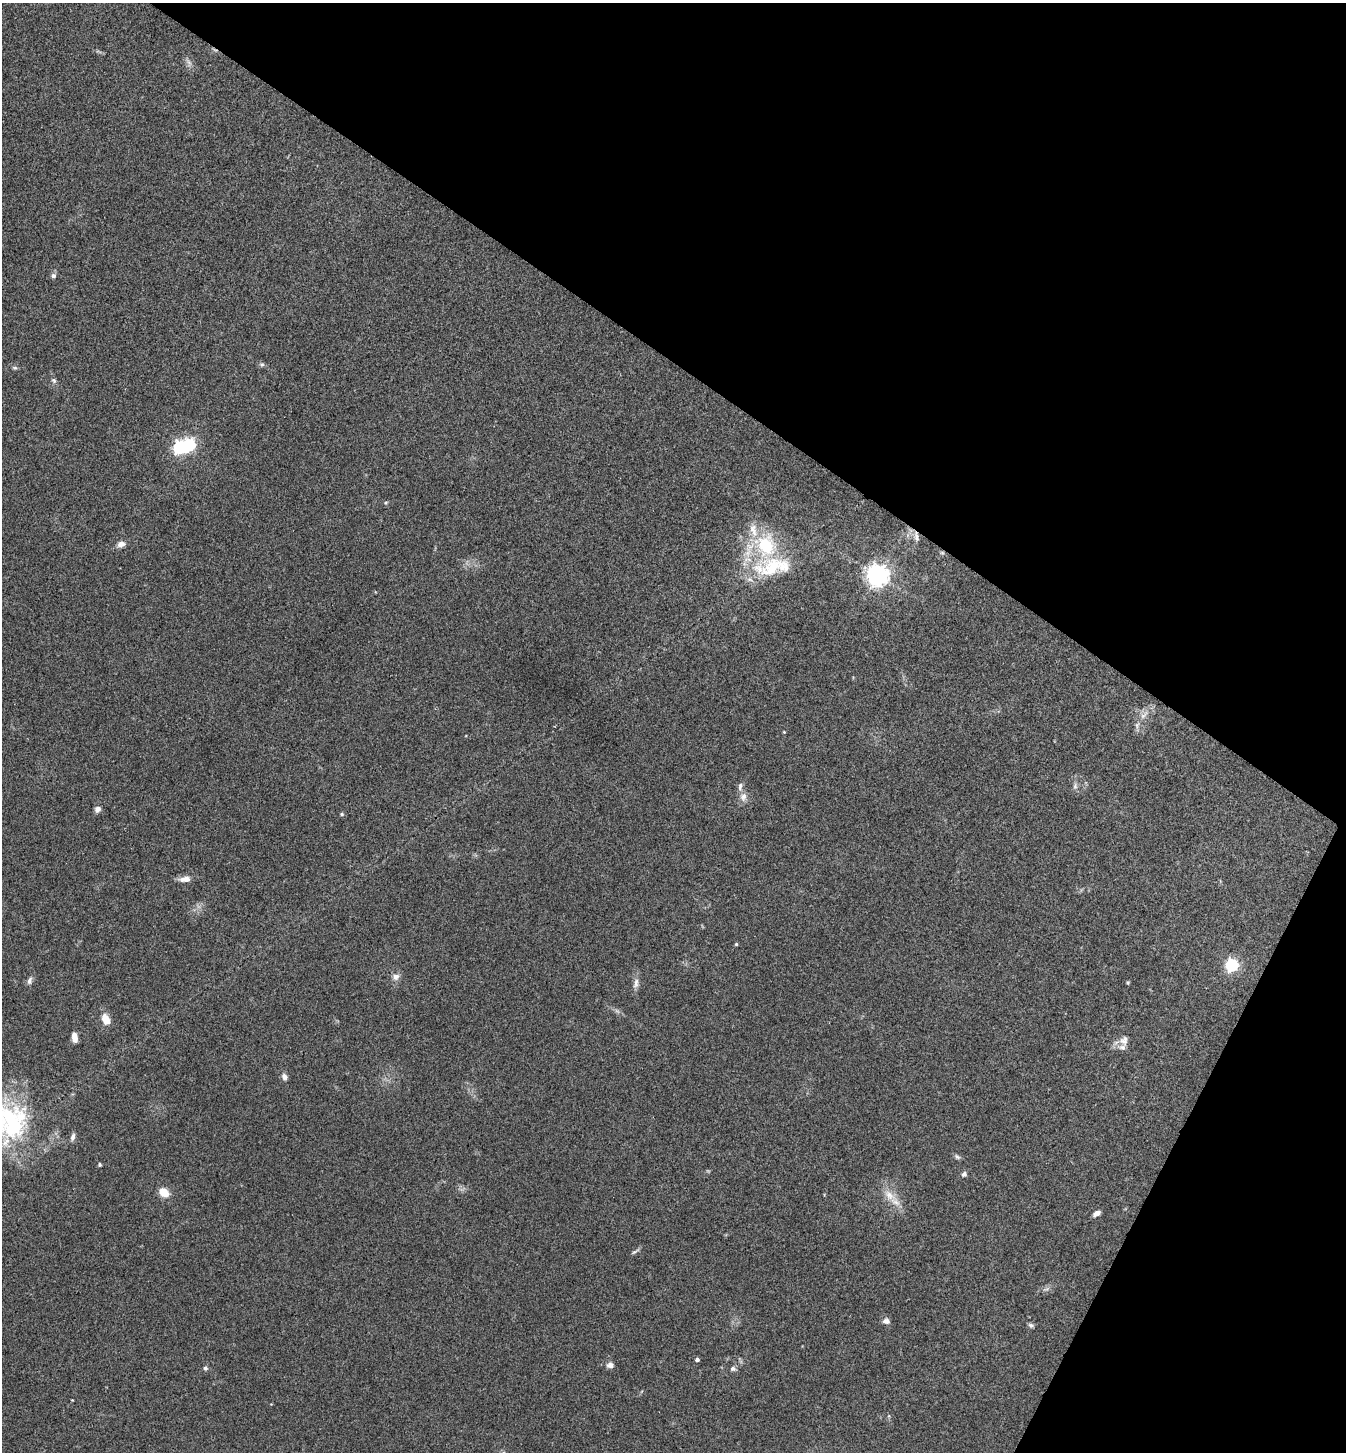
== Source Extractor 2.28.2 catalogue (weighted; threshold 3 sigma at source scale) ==
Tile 8 of 4 x 4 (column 4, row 2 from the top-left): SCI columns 4182-5525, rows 2902-4351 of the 5811 x 5804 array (HDU 1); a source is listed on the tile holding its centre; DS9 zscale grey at full resolution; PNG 1348 x 1454 px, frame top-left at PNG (2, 3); no overlay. Shown black and unused: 31% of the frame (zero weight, under 3 of 4 exposures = <1% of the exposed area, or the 3 px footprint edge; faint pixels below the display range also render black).
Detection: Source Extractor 2.28.2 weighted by HDU 2 'WHT'; one run over the whole footprint, this tile lists its part. Background 0.0798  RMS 0.0056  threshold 0.0251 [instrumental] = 3 sigma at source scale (4.5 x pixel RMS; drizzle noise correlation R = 1.50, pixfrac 1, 0.05/0.05 arcsec/px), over >= 5 px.
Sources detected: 54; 2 too faint to see at this stretch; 1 inside a brighter object's white glare — not listed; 6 inside a brighter listed object's ellipse — not listed separately; the other 45 listed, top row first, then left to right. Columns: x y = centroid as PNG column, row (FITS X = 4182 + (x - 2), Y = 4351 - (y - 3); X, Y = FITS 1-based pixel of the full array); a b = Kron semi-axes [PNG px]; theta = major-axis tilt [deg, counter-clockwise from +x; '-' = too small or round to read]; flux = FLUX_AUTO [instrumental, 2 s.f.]
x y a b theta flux
53 276 7 6 - 1.6
262 364 7 6 - 1.1
15 368 7 4 -6 0.89
54 381 7 6 - 1.3
180 447 6 6 - 110
386 503 5 4 - 0.69
916 537 14 6 -76 2.7
121 544 11 8 15 2.8
766 546 27 23 -69 38
942 553 6 4 -1 0.73
878 575 7 7 - 450
1144 715 17 6 47 4
784 732 3 3 - 0.48
1075 786 9 6 76 1.7
743 797 12 10 81 3.6
98 809 7 6 - 2.6
342 814 5 4 - 0.83
185 879 12 7 6 4.8
736 944 4 4 - 0.65
1232 965 6 6 - 98
396 977 10 8 27 2.9
30 981 10 6 69 1.9
636 983 16 7 81 3.1
1128 983 5 4 - 0.59
106 1019 11 7 -64 8
75 1037 9 5 -81 4.6
1124 1040 15 11 83 4.3
284 1077 7 6 - 2.6
9 1121 50 41 -67 76
73 1137 9 5 75 2.1
957 1157 8 5 -37 1.3
100 1164 4 4 - 0.86
964 1174 8 7 - 1.6
164 1192 12 9 -38 7.4
889 1195 22 11 -38 8.1
1096 1213 8 5 31 2.9
635 1251 14 3 34 1.2
1045 1289 11 4 22 1.5
886 1321 9 7 -2 2.3
1031 1325 7 6 - 1.3
697 1359 4 4 - 1.6
610 1365 10 7 7 2.6
205 1368 6 5 - 1.1
733 1369 8 7 - 1.5
72 1400 2 2 - 0.37
Overlapping masked pixels (flux is a lower limit): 2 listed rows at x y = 916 537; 942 553
Isophote crosses this tile's border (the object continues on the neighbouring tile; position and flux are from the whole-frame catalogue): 1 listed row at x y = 9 1121